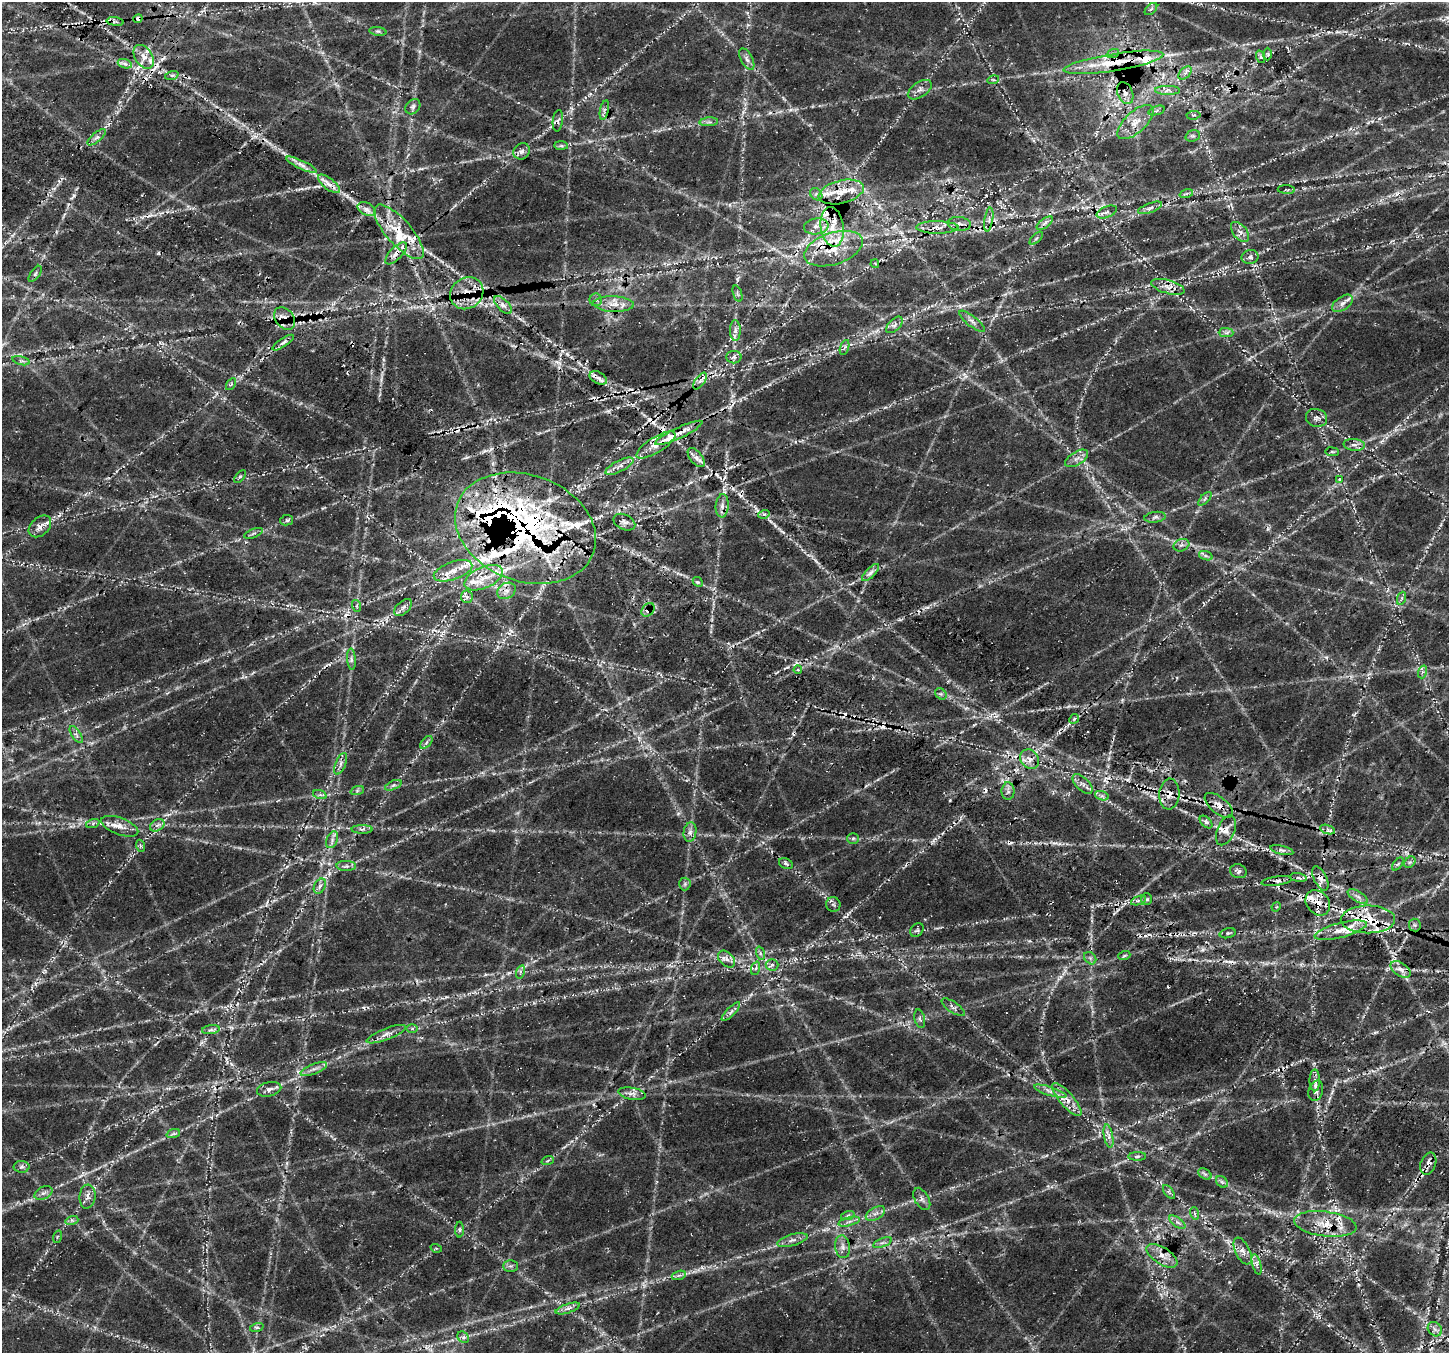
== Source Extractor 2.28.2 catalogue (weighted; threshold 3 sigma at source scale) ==
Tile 11 of 4 x 4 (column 3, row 3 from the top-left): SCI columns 3124-4570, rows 1820-3170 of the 6236 x 6279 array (HDU 1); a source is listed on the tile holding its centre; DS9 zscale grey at full resolution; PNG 1451 x 1355 px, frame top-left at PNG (2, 2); each listed source drawn as its Kron ellipse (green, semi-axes under 4 px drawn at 4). Shown black and unused: <1% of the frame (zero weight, under 3 of 4 exposures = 14% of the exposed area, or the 3 px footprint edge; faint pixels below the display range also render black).
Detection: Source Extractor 2.28.2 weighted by HDU 2 'WHT'; one run over the whole footprint, this tile lists its part. Background 0.0718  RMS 0.008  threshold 0.0359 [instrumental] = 3 sigma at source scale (4.5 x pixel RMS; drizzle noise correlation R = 1.50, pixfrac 1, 0.0396/0.0396 arcsec/px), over >= 5 px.
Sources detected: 266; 25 cosmic-ray / hot-pixel residue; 1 long thin detection or spike segment (spike, bleed or trail) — neither listed nor drawn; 34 inside a brighter listed object's ellipse — not listed separately; the other 206 listed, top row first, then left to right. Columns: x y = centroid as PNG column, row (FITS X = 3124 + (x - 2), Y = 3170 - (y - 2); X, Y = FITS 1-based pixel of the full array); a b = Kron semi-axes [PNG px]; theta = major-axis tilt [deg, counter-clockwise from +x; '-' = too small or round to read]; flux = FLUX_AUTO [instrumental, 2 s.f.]
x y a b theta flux
1151 9 7 4 44 1.7
138 19 5 4 - 3.2
115 22 8 4 -8 2.1
378 31 8 4 -8 1.7
1113 53 6 4 20 2
1268 54 6 4 -89 1.1
144 57 13 8 -58 7.8
1261 57 6 4 -71 1.3
747 59 12 5 -61 3.2
1113 62 50 8 9 28
125 64 7 4 -19 2.3
1185 73 8 5 44 2.5
172 75 7 4 18 1.6
993 80 6 4 16 1.3
920 90 13 7 34 4.1
1168 90 12 4 0 3
1125 93 11 7 -67 5.3
413 107 8 6 48 2.7
604 110 10 4 77 2.1
1156 111 8 3 19 1.5
1193 115 7 2 6 0.84
558 121 11 5 83 2.2
709 122 9 3 4 1.9
1135 122 22 10 43 11
1193 136 7 5 17 1.9
97 137 11 4 39 3
561 146 7 4 -1 1.4
522 151 9 7 42 3.3
302 165 17 3 -25 3.9
329 184 13 5 -39 5.1
1286 190 9 4 -2 1.2
841 192 23 11 14 17
816 194 7 5 -45 2.2
1186 194 7 4 18 1.6
1150 208 13 4 20 3.1
367 209 9 6 -27 3.3
1107 212 10 5 21 3
989 219 12 3 81 2.5
1045 223 9 4 36 2.6
959 224 12 7 -5 4.5
816 226 12 8 8 6
832 227 20 11 -82 19
937 227 21 6 0 7.1
399 232 34 12 -49 24
1240 232 12 7 -51 4.2
1036 238 8 3 45 1.3
833 249 30 16 18 27
396 253 14 6 46 5.6
1250 257 8 7 - 2.8
875 264 4 2 - 0.83
35 274 9 4 55 1.8
1168 287 17 6 -16 5.9
467 293 17 15 37 17
737 293 8 3 -71 1.4
596 300 6 6 - 2.4
1342 303 12 6 35 4.5
614 304 20 8 -2 9.4
503 305 11 5 -45 4.1
285 318 12 9 -51 8
972 321 16 5 -38 3.5
894 325 10 5 46 2.8
735 330 10 5 -89 3
1226 333 7 4 -1 2
283 343 12 4 33 2.5
845 347 8 3 71 1.6
734 357 8 6 0 2.3
21 361 9 4 -14 1.7
598 378 9 5 -30 3.7
700 381 9 4 55 2.9
231 384 6 4 56 1.2
1316 418 11 9 -16 3.6
679 433 26 5 25 8
656 445 22 7 32 9.8
1354 445 11 6 -4 3.3
1332 452 6 3 -7 1.1
696 458 11 6 -52 4.1
1077 458 13 6 32 4.2
619 466 15 5 27 4.6
240 477 8 4 51 1.5
1340 479 4 3 - 0.88
1205 499 8 3 45 1.4
722 506 12 6 86 3.9
764 514 5 3 - 1.3
1155 517 11 5 7 2.5
287 520 6 5 - 1.7
624 522 11 7 -26 3.1
40 526 13 9 42 5
526 528 72 53 -20 250
253 533 10 3 21 1.5
1181 545 8 6 20 2.3
1206 556 7 4 -18 1.8
453 571 20 9 19 12
870 573 11 5 45 3.1
484 578 20 10 23 15
698 582 6 4 -43 1.3
506 591 10 7 31 4.5
467 597 6 6 - 2.1
1402 598 7 4 70 1.4
357 606 6 4 -72 1.1
403 608 11 6 43 3
648 610 7 5 50 5.7
351 659 10 4 -85 2.4
798 670 4 3 - 0.85
1422 672 6 4 72 1.5
941 694 6 5 - 1.6
1074 719 5 4 - 1.5
76 735 10 4 -58 2.4
426 742 7 4 46 1.7
1030 759 10 8 -48 5.7
341 764 11 5 68 3.3
1083 784 12 6 -45 3.9
393 785 9 4 23 1.9
357 791 7 4 19 1.4
1008 791 9 6 -89 2.9
1169 794 15 10 86 8.2
320 795 7 4 -18 1.6
1102 796 7 4 -17 2
1219 805 17 8 -39 7.8
1206 822 7 4 -45 2.1
93 823 7 4 20 1.7
157 825 8 5 30 2.6
120 826 19 8 -20 7.9
362 829 10 4 0 2.3
1226 830 15 8 68 6.4
1328 830 8 4 -19 2
690 832 10 6 80 3.2
853 838 6 5 - 1.4
332 840 9 5 67 3
141 846 6 4 -70 1.1
1282 850 12 4 -13 2.3
1410 862 6 5 - 1.5
786 864 7 5 -27 1.8
1398 864 7 4 53 1.4
346 866 10 5 -2 2.4
1238 871 8 7 - 3
1298 878 8 4 -8 2.3
1320 878 13 6 -64 4.7
1277 881 15 4 8 2.8
685 884 6 6 - 1.7
320 886 8 5 62 2.5
1358 896 11 5 -31 3
1147 899 5 5 - 1.5
1139 900 8 3 19 1.8
1318 903 14 11 -49 9.7
833 904 7 7 - 1.9
1276 907 5 4 - 0.82
1368 919 27 14 0 26
1415 925 6 6 - 1.6
917 930 8 5 50 1.6
1341 930 27 7 14 11
1228 933 8 5 15 1.6
760 953 7 4 -72 1.6
1124 956 6 4 19 1.2
1090 958 7 5 -46 1.6
727 959 10 6 -42 3.8
772 965 6 6 - 2
756 968 7 4 71 1.7
1400 969 11 6 -33 4.3
520 972 7 4 72 1.7
953 1007 13 5 -34 2.6
731 1012 12 3 45 2.4
920 1019 9 5 -76 2.1
412 1029 6 4 1 1.4
211 1030 9 4 8 2.3
386 1034 21 5 21 5.6
314 1069 14 5 21 3.8
1315 1080 11 5 90 3.9
269 1089 12 7 14 3.9
1050 1091 17 4 -18 4.5
1316 1091 10 7 75 4.6
632 1094 14 6 -11 4
1067 1099 21 7 -49 8.3
173 1134 7 4 19 1.7
1109 1136 12 4 -79 3.5
1137 1156 9 4 1 1.6
548 1160 6 4 21 1
1428 1164 11 7 69 4.3
22 1167 8 6 2 2
1205 1174 7 5 -33 1.9
1222 1182 7 5 -44 1.7
1169 1192 8 4 -53 1.4
43 1193 9 6 26 3
87 1197 12 8 84 4.3
922 1199 12 7 -61 3.4
875 1213 10 6 30 3.5
1194 1213 6 4 -71 1.4
848 1215 7 4 19 1.3
72 1220 7 4 16 1.6
849 1222 11 3 15 2.3
1177 1222 9 4 -35 2.5
1325 1224 31 12 -7 19
459 1230 8 4 -90 1.4
57 1237 6 4 72 1.1
792 1240 16 5 15 4
883 1243 10 3 21 1.8
843 1247 11 7 -80 4.3
436 1248 5 3 - 0.86
1243 1251 14 7 -64 4.7
1162 1256 17 8 -32 8.4
1257 1264 10 3 -74 2.2
510 1266 7 6 - 1.9
679 1275 7 4 19 1.7
568 1308 13 4 18 3.2
257 1327 7 4 18 1.4
1435 1329 8 6 -45 2.6
463 1337 6 5 - 1.7
Overlapping masked pixels (flux is a lower limit): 30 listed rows (the first 20) at x y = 138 19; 1113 62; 1125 93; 841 192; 1107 212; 399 232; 833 249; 396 253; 467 293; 503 305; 285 318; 598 378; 700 381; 679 433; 656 445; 526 528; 453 571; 506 591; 648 610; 1169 794
Unlisted compact peaks at least as high as the median listed source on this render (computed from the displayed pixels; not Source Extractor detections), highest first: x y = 567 354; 162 59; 737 279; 232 1064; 783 532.